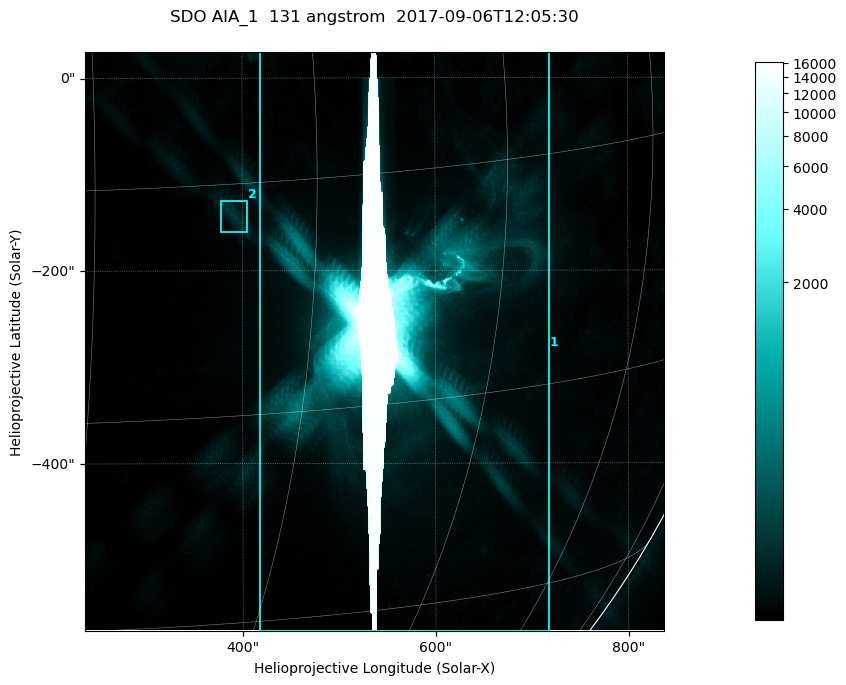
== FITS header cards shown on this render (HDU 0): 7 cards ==
TELESCOP= 'SDO     '           /
INSTRUME= 'AIA_1   '           /
WAVELNTH=                  131 /
WAVEUNIT= 'angstrom'           /
DATE-OBS= '2017-09-06T12:05:30.62' /
CTYPE1  = 'HPLN-TAN'           /
CTYPE2  = 'HPLT-TAN'           /

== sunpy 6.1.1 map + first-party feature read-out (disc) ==
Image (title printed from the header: SDO AIA_1  131 angstrom  2017-09-06T12:05:30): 1000 x 1000 px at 0.601 arcsec/px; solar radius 952 arcsec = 1585 px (partial field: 13% of the solar disc is inside the frame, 99% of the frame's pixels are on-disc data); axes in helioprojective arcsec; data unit not stated in the header (colour bar unlabelled)
Orientation: roll -0.139 deg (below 1 deg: not rotated)
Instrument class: DISC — disc imager (sunpy class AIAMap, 131 A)
Bright regions (active regions / flare kernels): reference = the on-disc median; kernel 9 px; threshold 5 sigma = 77.3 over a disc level ~25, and >= 1.15x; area >= 1000 px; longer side >= 12 px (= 7.2 arcsec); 2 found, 2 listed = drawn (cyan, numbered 1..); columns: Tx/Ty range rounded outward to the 2 arcsec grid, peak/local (2 s.f.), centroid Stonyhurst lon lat
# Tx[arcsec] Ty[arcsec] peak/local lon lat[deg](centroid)
1 416..718 -574..28 657 +36 -10
2 378..406 -160..-126 6 +24 -2
Off-limb structures (1.02-1.3 R_sun): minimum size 400 px: none found